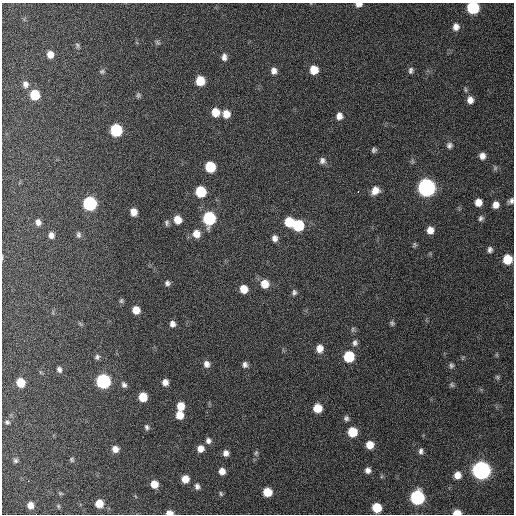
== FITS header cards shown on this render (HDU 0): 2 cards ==
NAXIS1  =                  512 / Axis length
NAXIS2  =                  512 / Axis length

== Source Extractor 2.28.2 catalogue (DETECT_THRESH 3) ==
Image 512 x 512 px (HDU 0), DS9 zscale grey, 1 PNG px = 1 image px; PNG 516 x 516 px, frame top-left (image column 1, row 512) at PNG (2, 3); no overlay
Background 408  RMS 11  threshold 32.2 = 3 sigma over >= 5 px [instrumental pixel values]
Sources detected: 109; all 109 listed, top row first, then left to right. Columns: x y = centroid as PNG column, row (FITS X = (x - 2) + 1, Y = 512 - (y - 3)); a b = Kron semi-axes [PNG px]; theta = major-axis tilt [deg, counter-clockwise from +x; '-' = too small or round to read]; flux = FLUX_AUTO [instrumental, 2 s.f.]
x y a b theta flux
359 4 7 5 7 3800
473 8 8 8 - 58000
456 27 8 7 - 4200
157 42 8 5 -45 1600
77 45 8 5 -72 1500
50 54 8 7 - 5700
224 57 8 6 -87 3300
314 70 8 7 - 11000
411 70 9 6 79 2200
102 71 8 6 3 1700
274 71 8 7 - 3700
200 81 8 7 - 18000
25 84 9 7 -84 3600
465 90 7 4 -81 1200
35 95 8 7 - 23000
138 95 7 6 - 1600
470 100 8 7 - 4900
215 112 8 7 - 11000
226 114 8 7 - 8000
339 116 8 7 - 4200
116 130 8 7 - 53000
449 145 8 8 - 2500
374 150 6 5 - 1700
482 156 7 7 - 4400
322 161 9 8 - 2900
210 167 8 7 - 28000
495 168 6 6 - 1400
426 187 9 8 - 300000
375 190 10 8 47 6700
358 191 3 2 - 2600
201 192 8 7 - 31000
511 201 8 6 45 2400
478 202 7 7 - 6700
90 203 8 8 - 94000
496 205 7 6 - 5200
134 212 7 6 - 6400
209 218 9 8 - 70000
481 218 7 6 - 1900
178 220 8 7 - 8600
38 222 8 6 -64 3200
289 222 8 7 - 20000
167 223 8 6 -88 1700
298 225 8 7 - 38000
430 230 7 7 - 6300
196 234 9 8 - 7300
51 235 8 7 - 3500
78 235 8 6 -90 2000
275 238 8 7 - 3400
414 245 7 5 76 1200
490 250 8 6 86 2300
507 259 7 7 - 19000
167 283 7 6 - 2100
265 284 9 8 - 9800
244 289 7 7 - 9600
294 292 8 6 77 2000
121 301 6 6 - 1200
136 310 7 6 - 8200
392 323 7 6 - 1500
172 324 6 5 - 3100
353 329 7 6 - 1500
355 343 9 7 86 2800
320 348 9 8 - 6500
349 356 8 7 - 34000
97 357 7 6 - 1700
207 364 8 7 - 3800
245 365 7 6 - 2500
451 365 7 6 - 1600
59 369 6 5 - 2000
497 377 6 5 - 1100
103 381 8 7 - 120000
165 382 6 6 - 4500
20 383 7 6 - 16000
124 385 7 5 -59 2100
452 385 7 5 -54 1300
143 397 7 6 - 16000
181 406 8 7 - 9600
318 408 7 7 - 14000
180 415 7 7 - 9700
346 418 7 7 - 2000
7 422 6 5 - 1400
147 427 8 6 -61 1900
352 432 7 7 - 20000
208 441 7 7 - 2600
370 445 7 6 - 9300
115 449 7 7 - 5400
200 449 7 7 - 5400
421 451 8 5 -87 2400
226 453 6 6 - 3300
256 453 7 5 68 1300
72 459 6 6 - 1200
15 461 6 5 - 1500
368 470 6 6 - 3100
481 470 8 8 - 370000
222 471 6 5 - 4900
457 475 7 7 - 6700
185 479 6 6 - 8600
28 481 2 2 - 2500
154 484 7 7 - 8700
197 486 7 6 - 2400
267 492 7 7 - 15000
60 493 6 4 -6 970
221 494 6 4 -72 1000
417 497 8 8 - 120000
99 504 7 7 - 12000
30 505 6 5 - 5200
58 506 5 5 - 1100
377 508 7 7 - 21000
169 513 7 4 0 5200
457 513 7 4 0 8700
At the frame edge (FLAGS 8, measured only in part): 5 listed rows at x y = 359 4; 473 8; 511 201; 169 513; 457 513